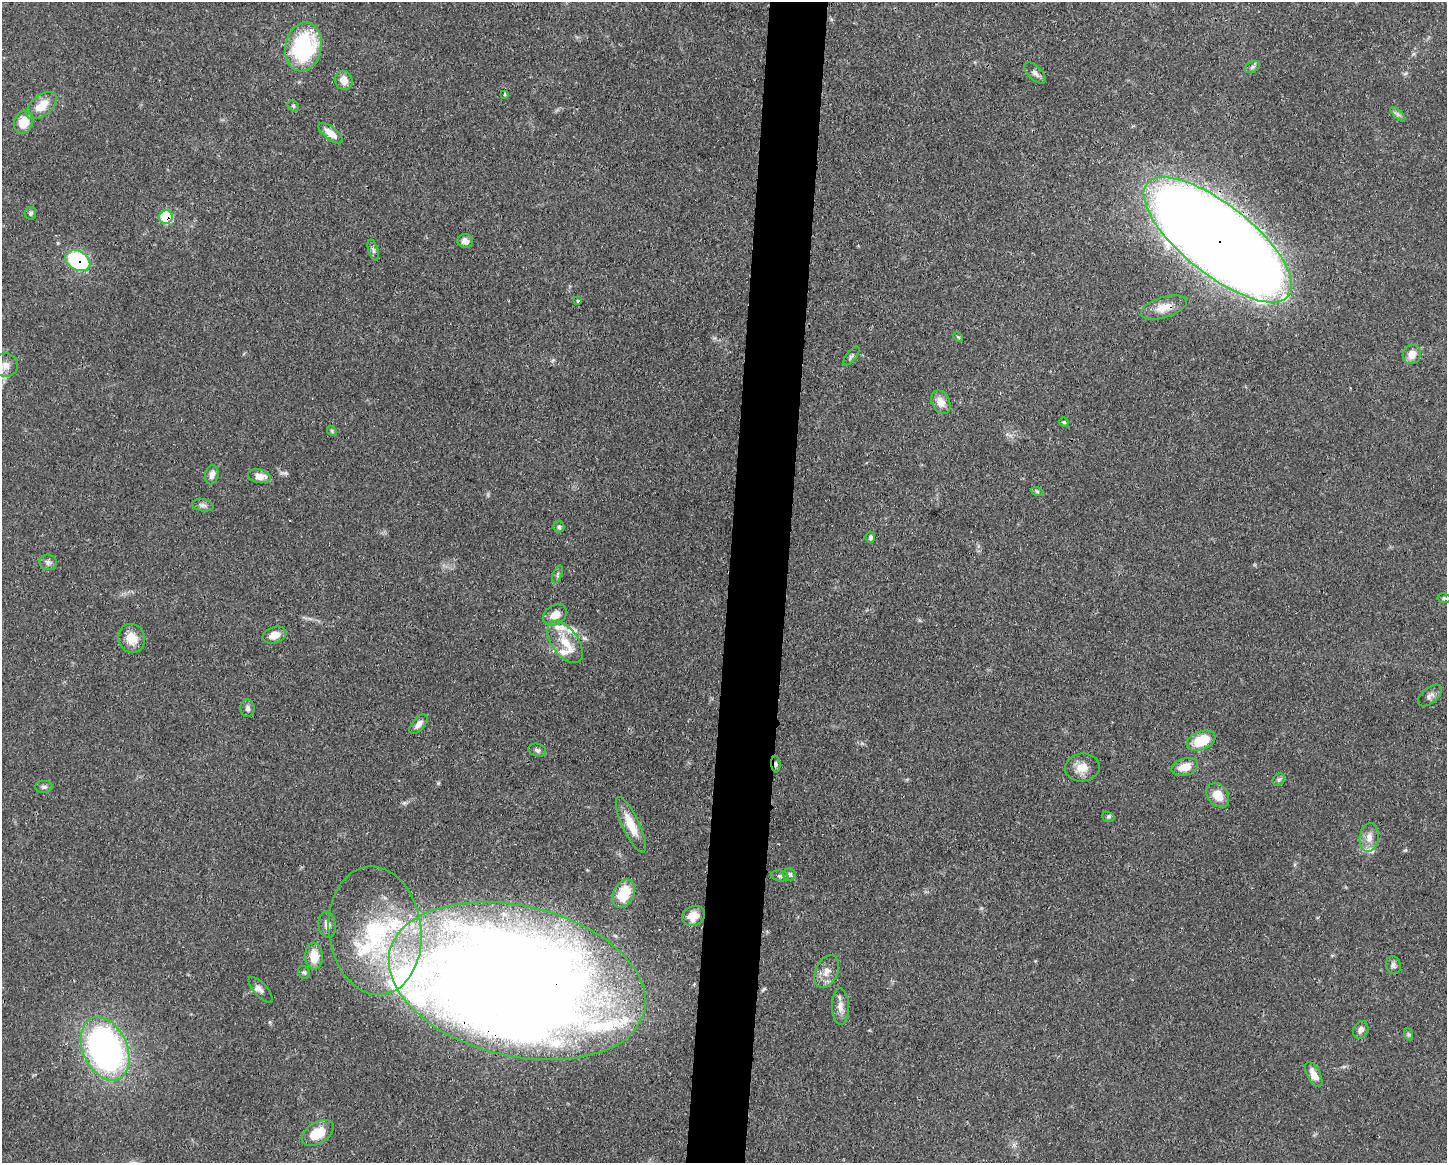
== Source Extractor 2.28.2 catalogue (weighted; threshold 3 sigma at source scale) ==
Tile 8 of 3 x 4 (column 2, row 3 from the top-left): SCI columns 1557-3001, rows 1167-2327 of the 4670 x 4657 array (HDU 1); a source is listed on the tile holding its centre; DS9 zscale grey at full resolution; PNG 1449 x 1165 px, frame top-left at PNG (2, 2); each listed source drawn as its Kron ellipse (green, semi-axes under 4 px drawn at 4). Shown black and unused: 4% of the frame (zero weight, under 3 of 4 exposures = <1% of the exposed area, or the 3 px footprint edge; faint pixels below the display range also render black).
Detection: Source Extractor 2.28.2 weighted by HDU 2 'WHT'; one run over the whole footprint, this tile lists its part. Background 0.0551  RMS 0.0033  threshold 0.0148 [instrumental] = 3 sigma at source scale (4.5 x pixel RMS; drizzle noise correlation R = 1.50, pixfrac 1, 0.05/0.05 arcsec/px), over >= 5 px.
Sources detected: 85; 6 inside a brighter object's white glare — neither listed nor drawn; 9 inside a brighter listed object's ellipse — not listed separately; the other 70 listed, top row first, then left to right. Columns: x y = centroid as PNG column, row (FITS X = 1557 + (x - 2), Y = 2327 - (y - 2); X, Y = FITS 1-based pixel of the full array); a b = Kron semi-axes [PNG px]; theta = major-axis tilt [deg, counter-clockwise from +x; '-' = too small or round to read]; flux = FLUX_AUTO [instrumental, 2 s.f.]
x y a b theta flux
303 47 24 18 78 34
1252 67 8 5 28 0.81
1035 73 13 6 -45 1.5
344 80 10 8 -66 3.5
505 94 3 3 - 0.45
41 106 18 10 39 5.7
293 106 6 5 - 0.61
1398 114 9 3 -45 0.81
23 122 12 9 64 6.3
330 133 14 6 -38 3.3
30 213 6 6 - 0.69
166 217 7 6 - 14
1218 240 90 35 -38 1100
465 241 7 7 - 1.8
373 250 11 5 -73 0.87
78 261 13 9 -27 34
578 300 4 3 - 0.66
1164 307 24 10 17 4.5
958 337 5 3 - 0.32
1412 354 10 9 - 3.3
851 356 11 5 51 0.89
6 365 12 11 - 2.6
941 402 12 9 -65 3.2
1064 422 5 4 - 0.36
332 431 5 4 - 0.47
212 475 9 6 78 2
259 476 11 7 -10 3.3
1037 491 6 4 -20 0.46
203 505 11 6 -11 1.1
559 527 5 5 - 0.61
870 537 5 4 - 0.78
48 562 8 7 - 1.2
557 574 9 3 69 0.57
1444 598 6 5 - 0.48
555 615 13 9 33 3.4
274 635 12 8 18 3.4
132 638 14 13 - 5.1
565 642 24 13 -54 7.5
1430 695 14 7 40 1.5
248 708 8 7 - 1
419 724 12 6 48 1.9
1201 741 15 9 21 9.7
537 750 9 6 -15 0.91
776 764 8 4 -85 0.71
1082 767 17 14 9 4
1185 767 13 8 17 4.8
1279 780 7 5 45 0.72
44 787 9 6 2 0.88
1218 795 13 10 -51 4.8
1108 817 6 5 - 0.53
631 825 30 8 -65 6.7
1369 838 14 9 82 2.9
789 875 6 6 - 0.93
780 876 8 5 -10 0.78
624 893 15 10 64 10
693 916 12 9 23 3.6
327 925 13 8 -81 2.2
375 931 64 46 -83 51
314 956 13 8 -88 6.1
1393 965 9 7 -77 1.1
827 971 17 11 65 3.2
304 972 7 5 -54 0.63
517 981 131 75 -13 670
261 990 16 6 -48 1.7
840 1006 18 8 -88 2.7
1361 1030 9 7 59 1.5
1408 1034 7 4 -71 0.55
105 1049 33 22 -66 120
1314 1075 14 6 -62 3.5
318 1133 17 10 32 8.2
Overlapping masked pixels (flux is a lower limit): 6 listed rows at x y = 166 217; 1218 240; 78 261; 1164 307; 776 764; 517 981